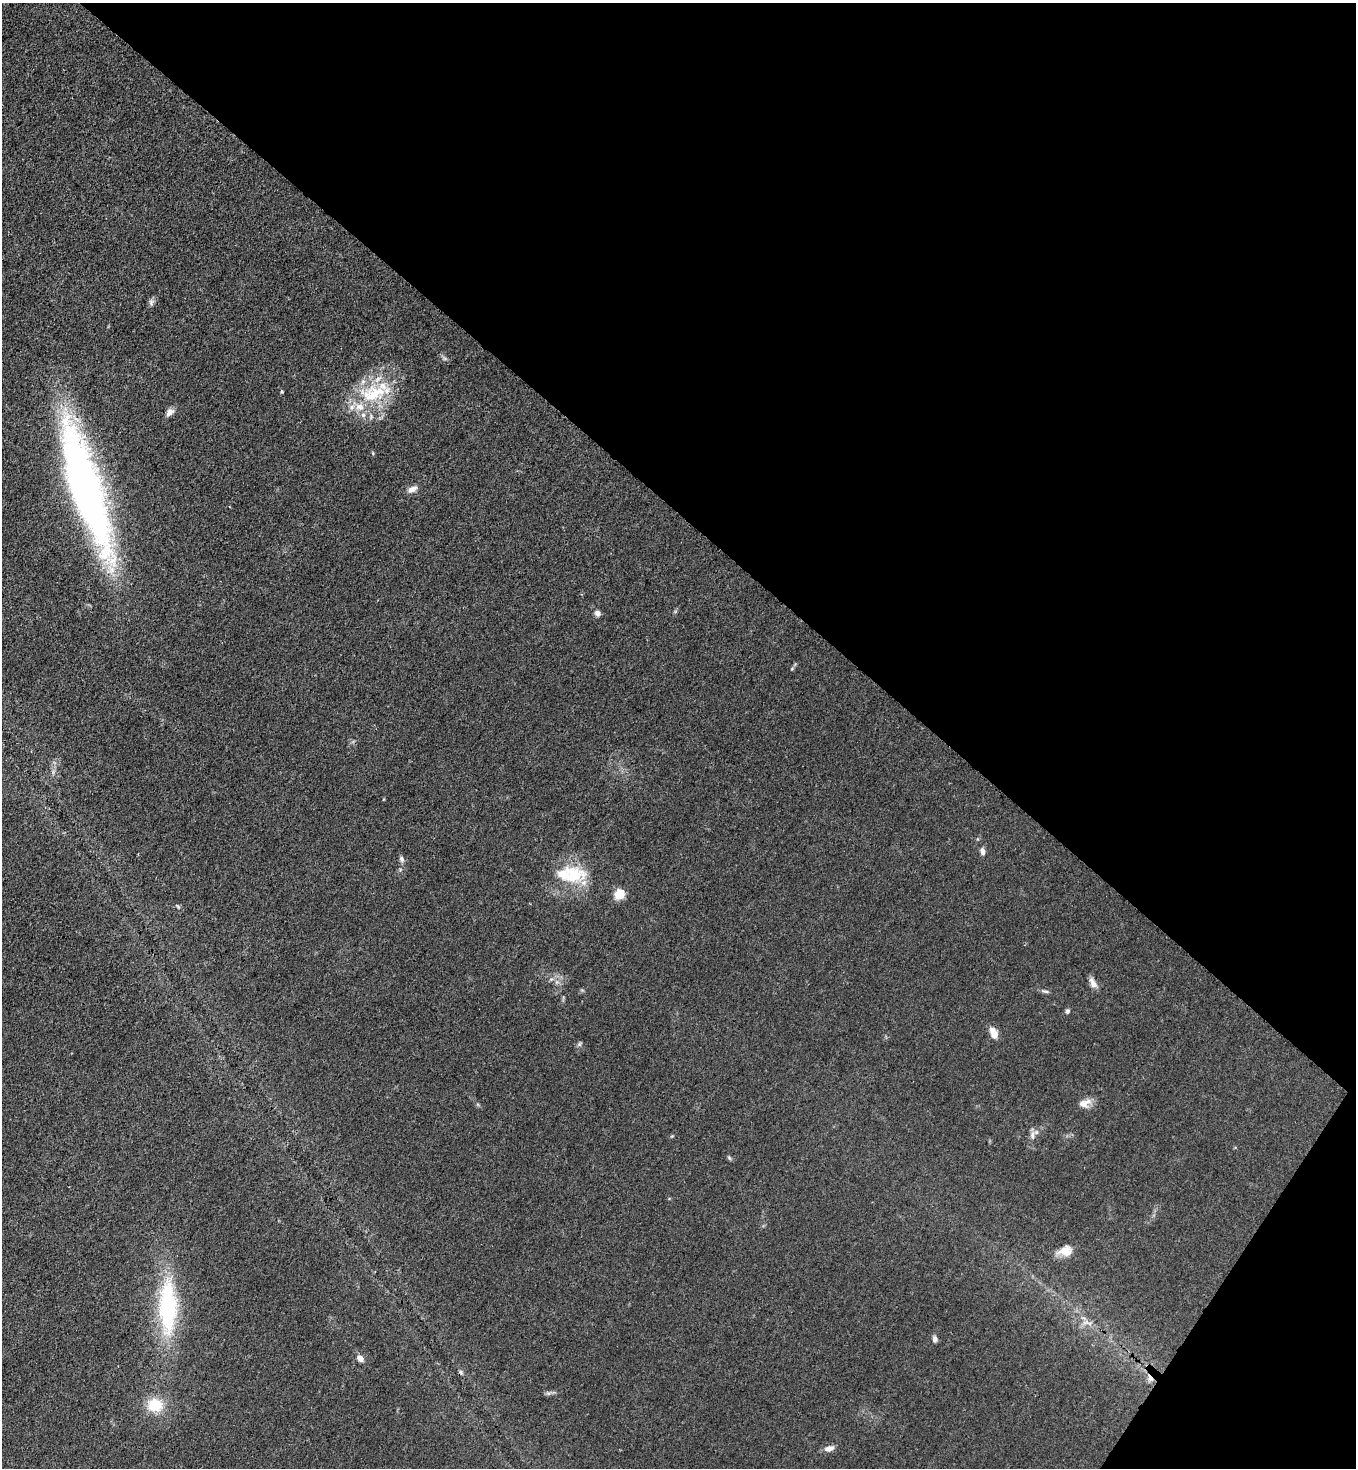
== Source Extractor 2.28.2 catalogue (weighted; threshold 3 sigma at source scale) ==
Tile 8 of 4 x 4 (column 4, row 2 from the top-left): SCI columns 4287-5640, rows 2992-4457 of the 6007 x 5985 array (HDU 1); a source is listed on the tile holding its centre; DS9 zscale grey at full resolution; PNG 1358 x 1470 px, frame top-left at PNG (2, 3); no overlay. Shown black and unused: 38% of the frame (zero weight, under 3 of 4 exposures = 7% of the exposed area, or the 3 px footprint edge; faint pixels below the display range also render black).
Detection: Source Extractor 2.28.2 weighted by HDU 2 'WHT'; one run over the whole footprint, this tile lists its part. Background 0.0208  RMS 0.0028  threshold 0.0127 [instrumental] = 3 sigma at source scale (4.5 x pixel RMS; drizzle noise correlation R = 1.50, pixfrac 1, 0.05/0.05 arcsec/px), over >= 5 px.
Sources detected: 33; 2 cosmic-ray / hot-pixel residue — not listed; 4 inside a brighter listed object's ellipse — not listed separately; the other 27 listed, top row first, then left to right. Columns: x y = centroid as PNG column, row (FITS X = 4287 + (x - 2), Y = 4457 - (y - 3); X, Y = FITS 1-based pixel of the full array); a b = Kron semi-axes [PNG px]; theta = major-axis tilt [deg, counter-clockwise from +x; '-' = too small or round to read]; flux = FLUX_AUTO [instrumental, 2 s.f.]
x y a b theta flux
151 302 9 7 74 0.8
282 392 4 3 - 0.3
373 394 43 25 13 18
170 412 11 7 47 1.4
86 488 126 27 -72 160
412 489 12 7 27 1.6
597 613 7 7 - 1
982 851 8 6 -84 1.1
402 859 9 6 -69 0.75
573 876 37 25 13 13
620 894 5 5 - 21
1093 983 15 7 -62 1.7
1045 991 12 4 -11 0.64
1067 1011 6 5 - 0.62
994 1033 12 7 -69 3
579 1044 7 4 89 0.48
1087 1101 12 8 -3 1.8
1032 1135 14 6 89 1.4
729 1158 7 4 -45 0.41
1064 1251 21 10 29 3.2
168 1307 65 21 90 30
1087 1323 17 5 -9 1.5
935 1339 7 5 -86 0.93
360 1358 8 6 -38 1.5
548 1393 7 4 -17 0.56
155 1405 17 15 -4 7.3
829 1449 13 7 9 1.5